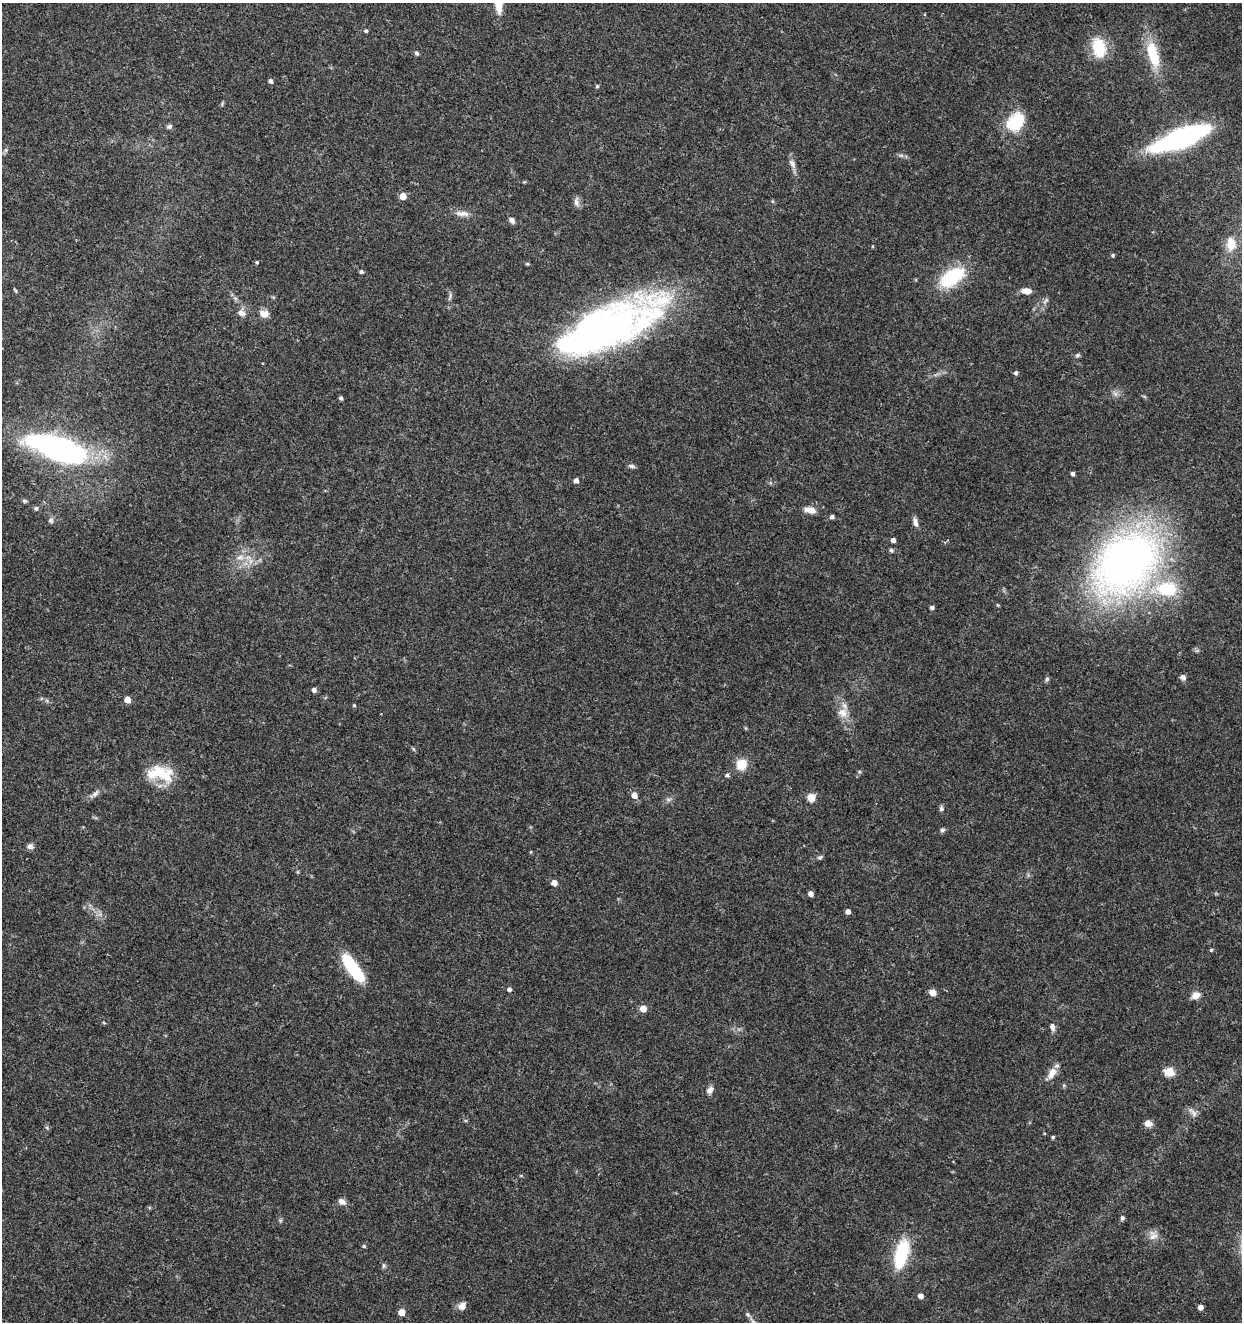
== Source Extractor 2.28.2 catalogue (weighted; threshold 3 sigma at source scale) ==
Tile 11 of 4 x 4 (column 3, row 3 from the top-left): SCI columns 2761-4000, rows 1325-2644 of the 5461 x 5295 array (HDU 1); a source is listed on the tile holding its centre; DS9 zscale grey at full resolution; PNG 1244 x 1324 px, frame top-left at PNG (2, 3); no overlay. Shown black and unused: <1% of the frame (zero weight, under 3 of 5 exposures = <1% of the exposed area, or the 3 px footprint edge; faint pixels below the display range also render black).
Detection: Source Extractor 2.28.2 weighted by HDU 2 'WHT'; one run over the whole footprint, this tile lists its part. Background 0.0329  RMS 0.0024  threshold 0.011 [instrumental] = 3 sigma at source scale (4.5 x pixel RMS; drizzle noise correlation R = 1.50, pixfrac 1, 0.0396/0.0396 arcsec/px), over >= 5 px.
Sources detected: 97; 1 too faint to see at this stretch — not listed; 1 inside a brighter listed object's ellipse — not listed separately; the other 95 listed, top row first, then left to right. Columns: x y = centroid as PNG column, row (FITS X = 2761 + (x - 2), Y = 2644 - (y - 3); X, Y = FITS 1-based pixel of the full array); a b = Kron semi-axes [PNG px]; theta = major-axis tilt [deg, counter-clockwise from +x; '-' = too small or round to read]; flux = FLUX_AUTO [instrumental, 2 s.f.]
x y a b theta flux
499 4 26 9 -87 3.4
366 31 4 4 - 0.44
1099 48 24 15 -76 8.4
416 53 5 4 - 0.56
1153 54 37 14 -75 9
270 81 5 4 - 0.77
597 86 4 4 - 0.36
1016 121 20 14 47 12
169 127 7 6 - 0.63
1181 138 45 13 21 65
6 150 7 4 72 0.45
792 164 15 7 -63 1.3
524 182 5 4 - 0.24
403 196 5 5 - 3.4
576 202 14 7 -83 1.1
462 213 20 7 -7 1.8
512 220 9 6 -45 0.87
1231 244 17 12 -86 3.1
1113 255 5 4 - 0.38
257 262 4 4 - 0.33
527 264 5 4 - 0.3
361 272 5 4 - 0.55
952 277 31 16 33 15
1026 291 9 6 -4 2.4
235 298 6 5 - 0.55
1046 300 11 4 50 0.66
241 313 12 9 -22 1.5
264 314 13 9 -14 1.9
608 327 101 33 25 130
1077 355 6 5 - 0.45
1016 373 5 4 - 0.57
341 398 4 3 - 0.54
56 448 68 24 -18 60
631 466 9 5 -12 0.63
1073 474 4 4 - 0.7
576 480 4 4 - 1.2
25 501 6 5 - 0.42
36 508 5 5 - 0.51
810 510 14 7 -11 2.1
832 517 4 4 - 0.81
51 520 7 7 - 0.62
915 522 13 5 -74 1.1
893 540 4 4 - 1.1
891 550 6 5 - 0.45
240 558 12 8 5 2
1126 562 58 41 43 160
1167 589 20 14 -1 12
932 607 4 3 - 0.68
1183 677 7 6 - 0.87
1047 679 7 5 74 0.47
314 690 4 4 - 1
127 700 5 4 - 3
354 705 4 3 - 0.27
842 713 14 13 - 2.7
413 749 6 4 -87 0.31
741 764 12 11 - 4.2
162 774 31 18 -28 8.3
727 775 6 5 - 0.56
95 793 11 6 43 1
634 795 5 5 - 2.3
811 797 5 5 - 6.9
668 799 8 4 0 0.58
941 808 7 6 - 0.6
942 830 6 5 - 0.53
30 846 8 8 - 0.88
820 857 7 4 29 0.49
554 883 5 5 - 1.9
811 894 5 4 - 1.3
848 912 4 4 - 1.5
1211 950 4 4 - 0.3
353 968 30 9 -54 17
509 989 5 5 - 0.75
933 993 5 5 - 3.7
1196 995 10 8 25 1.9
643 1009 5 5 - 3.5
104 1023 5 3 - 0.23
1052 1027 9 6 -79 1
1169 1072 5 5 - 11
1052 1073 16 9 62 2.3
710 1090 10 7 58 1.1
1194 1113 13 7 -55 1.1
1148 1123 10 8 -24 1.3
47 1128 6 4 -20 0.32
1053 1137 4 4 - 0.38
342 1201 9 6 -33 1.3
1122 1218 5 4 - 0.62
1153 1235 14 11 -72 1.8
364 1246 5 4 - 0.33
902 1254 34 14 74 13
384 1266 8 5 -84 0.47
920 1296 4 4 - 1.4
462 1306 9 8 - 1.6
1200 1307 4 4 - 1.3
401 1312 5 5 - 3.5
748 1314 8 6 -49 0.6
Isophote crosses this tile's border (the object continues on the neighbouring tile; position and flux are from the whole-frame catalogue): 1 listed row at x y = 499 4